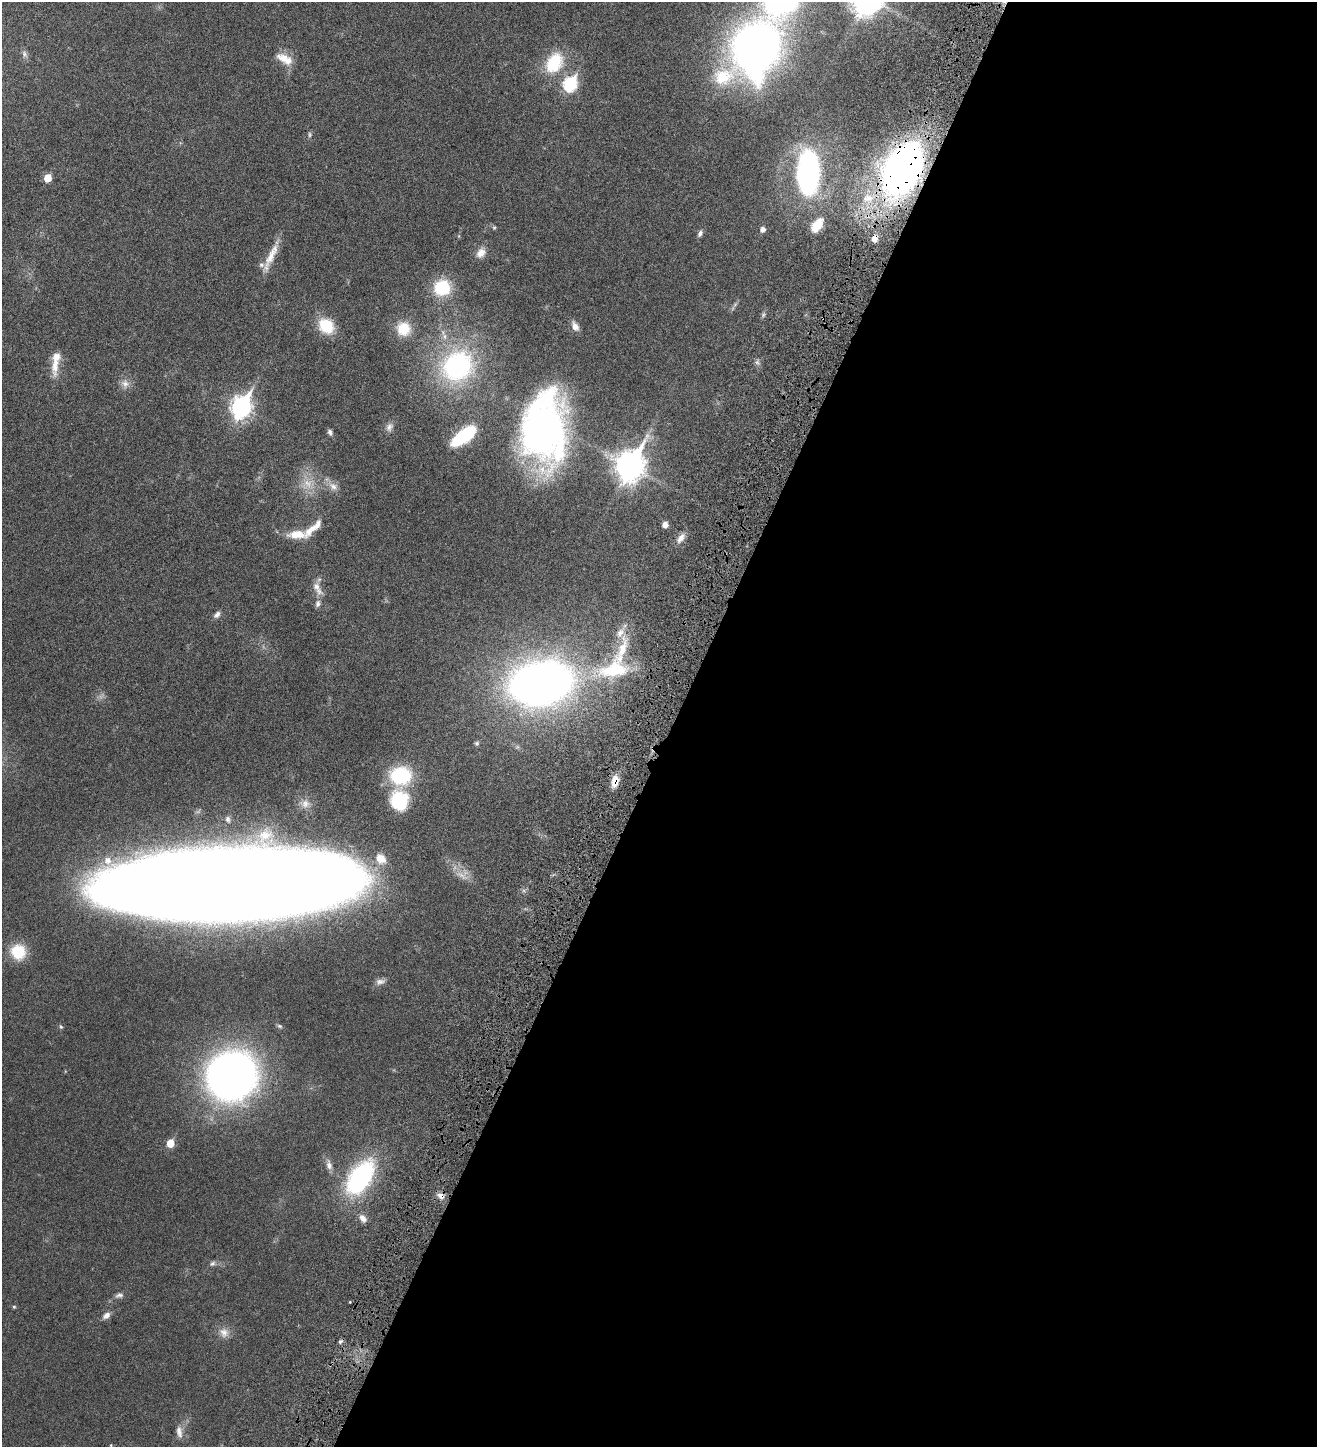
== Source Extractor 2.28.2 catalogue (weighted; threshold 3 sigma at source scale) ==
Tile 12 of 4 x 4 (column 4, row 3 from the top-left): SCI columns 4235-5549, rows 1542-2986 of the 5971 x 5969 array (HDU 1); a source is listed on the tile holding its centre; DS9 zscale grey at full resolution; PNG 1319 x 1449 px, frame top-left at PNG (2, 2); no overlay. Shown black and unused: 49% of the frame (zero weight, under 4 of 8 exposures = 6% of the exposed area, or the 3 px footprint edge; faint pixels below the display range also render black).
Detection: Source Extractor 2.28.2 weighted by HDU 2 'WHT'; one run over the whole footprint, this tile lists its part. Background 0.0183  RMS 0.0026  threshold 0.0107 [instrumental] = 3 sigma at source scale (4.09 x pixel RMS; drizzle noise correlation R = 1.36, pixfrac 0.8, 0.05/0.05 arcsec/px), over >= 5 px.
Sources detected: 75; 2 too faint to see at this stretch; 2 cosmic-ray / hot-pixel residue — not listed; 6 inside a brighter listed object's ellipse — not listed separately; the other 65 listed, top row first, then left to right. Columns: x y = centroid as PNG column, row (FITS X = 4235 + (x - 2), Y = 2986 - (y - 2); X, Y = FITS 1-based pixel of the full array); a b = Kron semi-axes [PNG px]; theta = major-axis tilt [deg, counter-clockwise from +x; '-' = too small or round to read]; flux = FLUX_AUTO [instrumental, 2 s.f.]
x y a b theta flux
756 48 46 34 58 150
24 54 12 6 -69 0.68
285 59 24 12 -29 3.2
554 63 30 21 60 9.2
570 84 8 7 - 27
903 170 42 27 60 110
808 172 36 17 90 55
48 178 5 5 - 3.9
868 198 15 11 10 3.1
817 225 18 10 53 3.7
494 227 5 5 - 0.27
763 229 6 5 - 1.1
700 233 8 6 63 0.7
481 253 15 11 55 1.9
271 257 46 9 65 3.8
442 288 21 20 - 8.6
763 315 7 5 45 0.4
326 326 19 15 -46 6.5
575 326 11 7 -60 1.6
403 329 17 16 - 5.2
757 362 7 6 - 0.58
457 366 41 36 40 31
55 367 28 10 88 3.1
125 383 13 12 - 1.5
241 407 10 8 64 100
389 427 13 9 65 1.1
544 429 68 40 87 85
330 432 8 6 -64 0.61
464 436 24 10 36 18
630 466 13 10 66 260
308 484 22 15 29 4.3
333 486 14 11 -31 1.8
318 524 13 7 74 1.3
665 525 5 5 - 1.5
297 534 24 9 -1 4.3
681 538 15 8 54 1.4
317 588 24 10 -63 2.2
217 614 10 7 40 0.85
620 633 15 9 58 1.8
614 670 46 24 11 15
541 683 37 25 12 200
477 743 6 6 - 0.42
400 776 22 19 0 14
615 781 14 8 77 2.6
399 800 24 21 -86 9.9
305 804 13 12 - 1.7
228 819 9 7 -76 0.7
230 884 186 48 2 1400
18 952 17 16 - 6.8
380 982 14 8 11 1
280 1026 7 5 -26 0.37
61 1027 6 5 - 0.33
232 1076 35 32 37 150
170 1143 6 5 - 4.2
329 1165 14 8 -77 1.2
360 1177 39 21 56 30
441 1196 11 8 -36 1.3
363 1218 11 8 -51 1.4
212 1264 9 6 32 0.61
119 1295 11 7 12 0.79
14 1307 4 4 - 0.28
106 1315 10 7 38 1.1
224 1332 15 12 -51 1.8
179 1432 17 8 -81 1.5
111 1445 5 4 - 0.18
Overlapping masked pixels (flux is a lower limit): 4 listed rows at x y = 903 170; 615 781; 230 884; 441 1196
Isophote crosses this tile's border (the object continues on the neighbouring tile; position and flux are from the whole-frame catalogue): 1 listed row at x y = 230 884